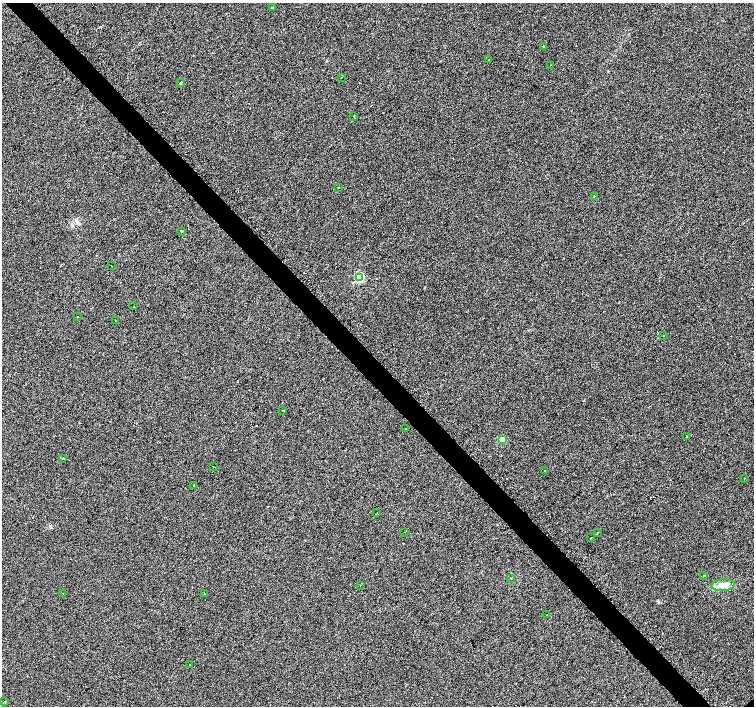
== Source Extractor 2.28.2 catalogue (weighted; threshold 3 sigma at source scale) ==
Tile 11 of 4 x 4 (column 3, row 3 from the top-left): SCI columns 3008-4510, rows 1582-2989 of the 6070 x 6041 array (HDU 1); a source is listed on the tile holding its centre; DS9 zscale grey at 2 x 2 block average (1 PNG px = mean of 2 x 2 image px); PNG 756 x 708 px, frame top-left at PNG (2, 3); each listed source drawn as its Kron ellipse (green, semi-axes under 4 px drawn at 4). Shown black and unused: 4% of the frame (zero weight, under 2 of 3 exposures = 3% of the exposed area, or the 3 px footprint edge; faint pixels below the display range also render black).
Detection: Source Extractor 2.28.2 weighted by HDU 2 'WHT'; one run over the whole footprint, this tile lists its part. Background 0.0238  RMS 0.013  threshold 0.0577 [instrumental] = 3 sigma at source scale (4.5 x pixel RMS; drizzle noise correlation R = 1.50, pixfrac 1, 0.0396/0.0396 arcsec/px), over >= 5 px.
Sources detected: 45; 7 cosmic-ray / hot-pixel residue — neither listed nor drawn; the other 38 listed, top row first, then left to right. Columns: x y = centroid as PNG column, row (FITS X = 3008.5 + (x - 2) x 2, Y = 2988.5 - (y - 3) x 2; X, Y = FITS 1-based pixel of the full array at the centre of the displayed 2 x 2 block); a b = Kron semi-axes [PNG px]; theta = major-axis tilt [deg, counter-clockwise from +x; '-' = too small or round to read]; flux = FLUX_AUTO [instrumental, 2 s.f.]
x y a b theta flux
272 8 2 2 - 22
544 46 2 2 - 22
489 60 2 2 - 40
551 65 2 2 - 3
341 77 2 2 - 1.3
180 83 3 2 - 9.1
354 116 2 2 - 1.5
338 188 2 2 - 11
594 196 2 2 - 32
182 231 2 2 - 48
111 266 2 2 - 3.7
359 277 3 3 - 230
134 306 2 2 - 3.9
77 317 2 2 - 16
115 320 2 2 - 3.2
663 335 2 2 - 7.2
283 410 2 2 - 35
406 429 2 2 - 1.8
687 437 3 2 - 2.4
502 440 3 3 - 68
63 458 2 2 - 38
214 467 2 2 - 1.1
545 470 2 2 - 2.1
744 478 2 2 - 2.3
193 485 2 2 - 1.7
377 513 2 2 - 2.8
405 532 2 2 - 1.8
597 533 3 2 - 29
591 537 2 2 - 5.5
703 576 2 2 - 2.4
511 578 2 2 - 1.7
360 585 2 2 - 3.7
723 585 11 6 6 24
63 593 2 2 - 5.4
204 594 2 2 - 9
547 615 2 2 - 1.3
189 664 2 2 - 1.2
5 702 2 2 - 1.6
Diffuse or blended objects may show on this block-average render without a row.